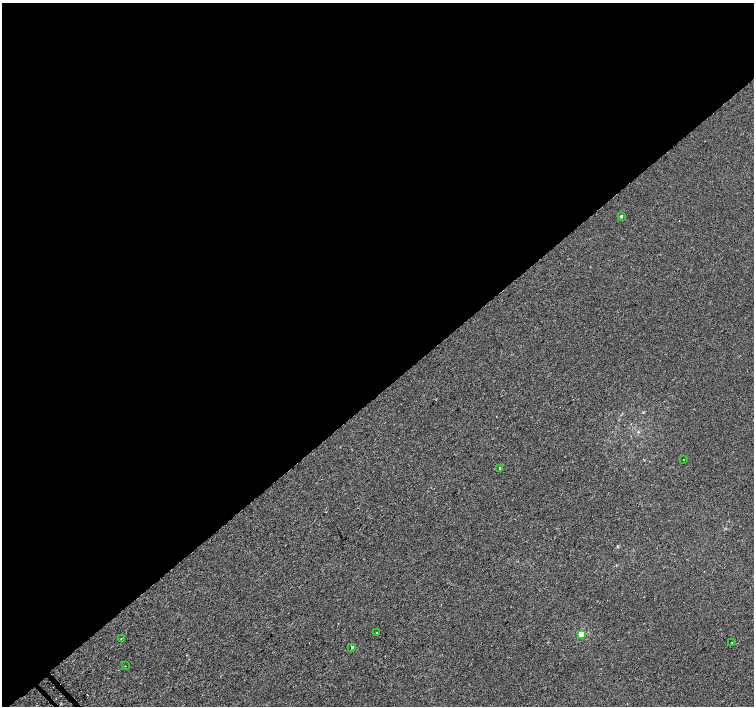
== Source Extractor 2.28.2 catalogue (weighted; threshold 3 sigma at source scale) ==
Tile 2 of 4 x 4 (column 2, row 1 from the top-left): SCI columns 1533-3036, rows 4452-5858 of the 6063 x 6024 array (HDU 1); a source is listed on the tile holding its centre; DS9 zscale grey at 2 x 2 block average (1 PNG px = mean of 2 x 2 image px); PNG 756 x 708 px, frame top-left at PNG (2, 3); each listed source drawn as its Kron ellipse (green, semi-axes under 4 px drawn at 4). Shown black and unused: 56% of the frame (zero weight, under 2 of 3 exposures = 2% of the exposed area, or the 3 px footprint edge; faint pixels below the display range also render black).
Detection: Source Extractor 2.28.2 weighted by HDU 2 'WHT'; one run over the whole footprint, this tile lists its part. Background -9.48e-05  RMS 0.003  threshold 0.0133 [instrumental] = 3 sigma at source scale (4.5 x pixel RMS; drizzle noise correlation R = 1.50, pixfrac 1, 0.0396/0.0396 arcsec/px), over >= 5 px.
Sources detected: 11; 2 cosmic-ray / hot-pixel residue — neither listed nor drawn; the other 9 listed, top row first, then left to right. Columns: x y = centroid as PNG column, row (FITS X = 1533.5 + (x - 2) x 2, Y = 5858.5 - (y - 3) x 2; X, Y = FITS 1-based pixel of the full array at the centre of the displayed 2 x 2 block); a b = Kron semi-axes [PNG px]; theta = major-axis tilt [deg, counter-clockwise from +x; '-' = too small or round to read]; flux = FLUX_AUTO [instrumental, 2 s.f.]
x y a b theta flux
621 216 2 2 - 1.2
683 459 2 2 - 0.27
499 468 2 2 - 2.2
377 633 2 2 - 0.44
581 634 3 2 - 16
121 638 2 2 - 0.24
731 642 2 2 - 0.24
352 647 2 2 - 5.5
125 666 2 2 - 0.52